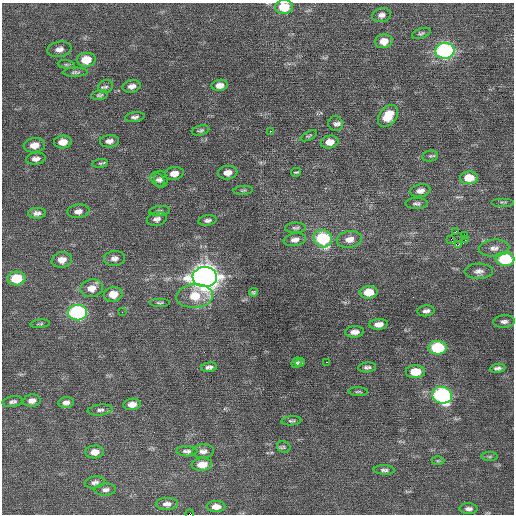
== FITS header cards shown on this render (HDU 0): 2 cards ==
NAXIS1  =                  512 / Axis length
NAXIS2  =                  512 / Axis length

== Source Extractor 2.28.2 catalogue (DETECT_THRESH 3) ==
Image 512 x 512 px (HDU 0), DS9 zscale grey, 1 PNG px = 1 image px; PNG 516 x 516 px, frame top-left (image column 1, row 512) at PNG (2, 3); each listed source drawn as its Kron ellipse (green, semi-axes under 4 px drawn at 4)
Background 0.504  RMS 0.74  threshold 2.23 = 3 sigma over >= 5 px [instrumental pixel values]
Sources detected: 100; all 100 listed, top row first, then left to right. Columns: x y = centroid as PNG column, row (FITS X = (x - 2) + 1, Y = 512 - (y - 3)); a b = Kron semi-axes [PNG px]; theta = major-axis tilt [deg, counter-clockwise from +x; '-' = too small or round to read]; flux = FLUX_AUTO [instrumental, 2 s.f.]
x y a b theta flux
284 7 9 7 6 1300
382 15 9 7 15 210
421 33 10 5 20 110
384 41 9 7 11 500
59 49 12 7 10 300
445 51 9 8 - 10000
86 60 9 7 7 1000
66 65 9 4 -8 87
75 72 12 4 1 120
220 85 8 5 9 320
132 86 9 6 13 250
106 87 8 6 28 130
100 95 8 5 9 110
388 116 12 8 53 1100
135 117 10 5 9 150
335 124 7 7 - 160
201 130 9 5 14 110
270 131 2 2 - 470
309 136 9 4 25 80
109 141 9 6 3 240
63 142 9 6 5 490
330 142 9 6 12 470
34 145 11 7 8 490
430 156 8 5 11 100
36 159 10 6 8 240
100 163 8 4 7 75
296 172 5 2 - 59
174 173 9 6 11 420
228 173 9 7 6 380
469 178 9 6 2 890
158 179 8 5 -47 130
161 179 8 6 -81 180
243 190 10 4 5 88
420 191 10 6 9 270
503 202 11 2 0 80
417 204 11 5 0 140
78 211 11 7 8 270
159 211 10 5 5 110
37 213 9 5 4 190
157 219 10 7 16 220
208 220 9 5 9 150
295 228 10 5 0 130
456 231 3 2 - 240
465 235 2 2 - 97
323 239 9 8 - 3700
349 239 13 8 7 420
451 239 2 2 - 170
295 240 11 6 10 250
465 240 3 2 - 77
458 245 4 2 - 4400
494 248 15 8 4 350
114 258 10 7 5 240
505 259 9 7 -4 3100
62 260 10 7 11 440
479 271 14 7 2 280
205 277 12 10 3 54000
16 278 9 7 5 1700
92 288 11 8 11 550
253 292 4 4 - 82
369 292 9 6 4 910
113 294 9 7 12 690
195 296 18 12 5 1300
159 303 10 4 0 110
426 311 9 5 6 170
122 312 3 2 - 57
78 313 9 7 3 7400
504 321 11 6 4 180
40 324 10 4 5 75
379 324 9 5 5 370
354 332 9 5 3 310
438 348 9 6 -3 3000
300 362 5 4 - 110
327 362 3 2 - 50
297 363 5 4 - 100
209 367 8 4 6 150
367 367 9 5 6 140
498 368 8 4 6 150
415 372 9 6 -1 1100
358 392 10 3 -2 74
442 395 10 8 -15 9300
32 401 9 6 9 270
13 402 10 5 9 140
66 402 7 5 6 210
132 404 8 5 7 430
100 410 12 5 6 180
291 421 10 4 3 100
284 447 7 6 - 94
187 451 10 5 -1 150
203 451 11 6 3 220
95 452 9 6 5 450
490 457 8 4 0 76
438 461 6 4 1 73
202 464 10 6 5 630
384 470 10 4 -3 130
95 482 10 6 9 170
105 490 11 6 4 180
167 504 11 6 2 260
216 507 9 5 1 400
469 509 9 5 -1 190
189 514 4 2 - 1400
At the frame edge (FLAGS 8, measured only in part): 2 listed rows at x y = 284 7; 189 514